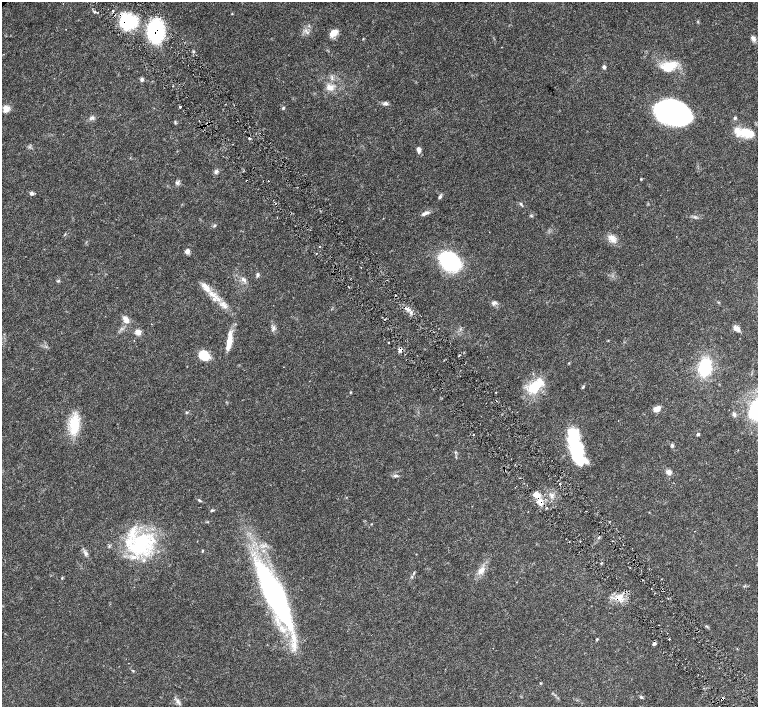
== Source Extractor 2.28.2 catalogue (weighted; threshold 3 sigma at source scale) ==
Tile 6 of 4 x 4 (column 2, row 2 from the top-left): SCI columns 1518-3028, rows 3031-4439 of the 6057 x 6002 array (HDU 1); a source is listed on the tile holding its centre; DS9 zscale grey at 2 x 2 block average (1 PNG px = mean of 2 x 2 image px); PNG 760 x 709 px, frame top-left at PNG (2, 2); no overlay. Shown black and unused: <1% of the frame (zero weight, under 4 of 8 exposures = <1% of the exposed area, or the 3 px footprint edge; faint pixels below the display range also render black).
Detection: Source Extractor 2.28.2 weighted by HDU 2 'WHT'; one run over the whole footprint, this tile lists its part. Background 0.0161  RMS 0.0013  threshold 0.00541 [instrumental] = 3 sigma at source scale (4.09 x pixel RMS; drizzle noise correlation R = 1.36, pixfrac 0.8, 0.0396/0.0396 arcsec/px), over >= 5 px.
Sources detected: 101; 1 too faint to see at this stretch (2 x 2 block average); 4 cosmic-ray / hot-pixel residue — not listed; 4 inside a brighter listed object's ellipse — not listed separately; the other 92 listed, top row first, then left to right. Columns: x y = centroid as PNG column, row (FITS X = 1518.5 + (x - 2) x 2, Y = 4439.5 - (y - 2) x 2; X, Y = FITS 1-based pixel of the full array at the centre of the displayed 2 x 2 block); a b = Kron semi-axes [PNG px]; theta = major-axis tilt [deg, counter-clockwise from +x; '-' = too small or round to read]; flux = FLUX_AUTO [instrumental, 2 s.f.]
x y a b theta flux
128 22 23 20 -8 14
156 31 13 10 -90 40
333 33 12 7 41 2.2
753 38 8 5 -43 0.88
363 39 3 2 - 0.17
669 66 18 10 18 6.3
604 67 5 4 - 0.53
142 79 5 4 - 0.59
330 87 11 8 -17 2.3
385 103 7 5 7 0.77
180 107 2 2 - 0.64
283 108 4 3 - 0.33
6 109 5 4 - 4.4
673 113 28 17 -19 78
92 117 4 3 - 0.51
735 118 3 3 - 0.51
175 122 5 2 - 0.25
207 124 3 2 - 0.2
746 133 22 10 -6 6.2
419 150 7 4 -78 1.1
216 171 6 5 - 0.7
641 179 3 2 - 0.24
177 183 5 4 - 0.61
31 193 5 5 - 0.65
440 197 5 4 - 0.61
520 204 5 3 - 0.42
425 213 10 4 23 1.2
531 216 4 3 - 0.33
695 217 5 2 - 0.42
214 225 5 2 - 0.29
613 240 12 6 -34 2
320 247 2 2 - 0.22
187 251 5 5 - 1.3
316 254 2 2 - 0.13
449 261 14 9 -37 59
257 275 5 4 - 0.56
243 280 8 5 -36 0.96
205 287 18 7 -56 3.1
494 303 7 5 10 0.84
225 306 7 5 -67 1.2
407 309 5 3 - 0.71
126 320 9 7 -58 1.8
273 328 7 2 84 0.51
736 328 8 4 -29 1.5
138 332 6 6 - 1.7
229 341 22 5 81 4.2
388 343 2 2 - 0.17
400 350 5 4 - 1.1
204 355 11 10 - 4.7
459 355 3 2 - 0.32
705 367 15 10 77 15
535 386 24 12 43 8.9
583 387 5 2 - 0.31
350 392 3 2 - 0.2
496 392 2 2 - 0.23
657 409 8 5 21 2.1
186 412 3 2 - 0.23
734 414 6 4 -71 0.58
74 425 27 11 85 8.2
473 434 2 2 - 0.18
698 434 3 3 - 0.52
672 445 5 4 - 0.46
575 446 34 11 -75 30
455 452 4 2 - 0.21
504 470 2 2 - 0.2
669 472 8 6 -27 1.1
395 476 8 3 3 0.57
560 484 2 2 - 0.2
536 494 8 6 -15 2.3
552 496 6 4 -76 0.84
199 500 5 3 - 0.39
540 503 8 7 - 2
212 510 4 3 - 0.36
371 524 2 2 - 0.19
599 537 4 2 - 0.31
140 544 35 24 35 25
202 551 3 3 - 0.23
85 553 6 5 - 0.82
481 570 12 7 50 2.2
651 589 2 2 - 0.13
274 595 71 17 -63 81
620 597 7 6 - 1.9
659 625 2 2 - 0.13
707 626 5 2 - 0.28
597 639 3 3 - 0.34
669 639 2 2 - 0.55
654 643 5 3 - 0.69
133 671 4 2 - 0.23
540 683 4 2 - 0.19
641 697 5 3 - 0.36
722 698 2 2 - 1.1
178 701 7 4 -60 0.87
Overlapping masked pixels (flux is a lower limit): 8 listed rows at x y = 128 22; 156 31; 207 124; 400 350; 504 470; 540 503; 654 643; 722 698
Diffuse or blended objects may show on this block-average render without a row.